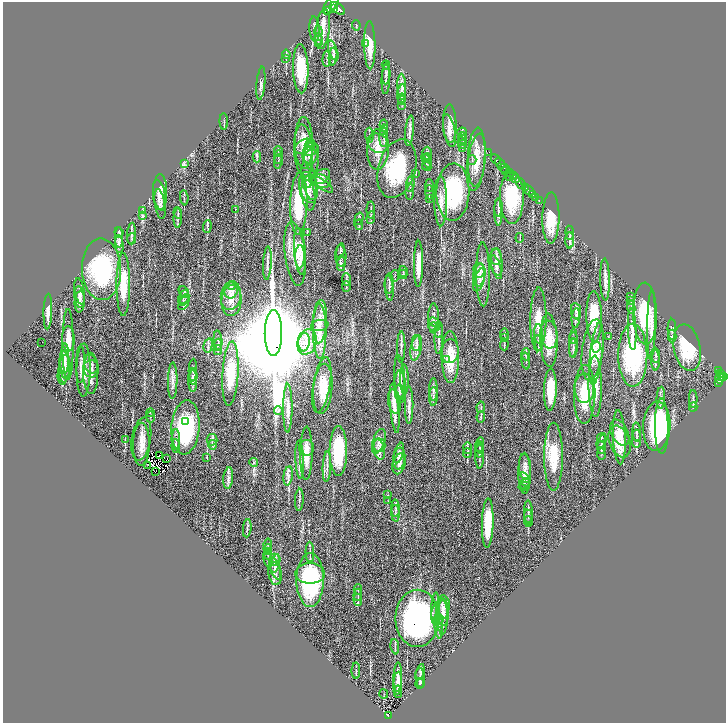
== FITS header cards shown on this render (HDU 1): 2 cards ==
NAXIS1  =                 1447
NAXIS2  =                 1442

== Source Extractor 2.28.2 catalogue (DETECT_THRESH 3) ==
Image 1447 x 1442 px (HDU 1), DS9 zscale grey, zoomed out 1/2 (1 PNG px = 2 x 2 image px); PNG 728 x 725 px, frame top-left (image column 2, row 1442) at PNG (3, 2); each listed source drawn as its Kron ellipse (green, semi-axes under 4 px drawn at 4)
Background 0.643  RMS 0.027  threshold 0.0812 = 3 sigma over >= 5 px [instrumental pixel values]
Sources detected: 392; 37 cannot appear on this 1/2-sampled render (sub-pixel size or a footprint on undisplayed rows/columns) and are neither listed nor drawn; the other 355 listed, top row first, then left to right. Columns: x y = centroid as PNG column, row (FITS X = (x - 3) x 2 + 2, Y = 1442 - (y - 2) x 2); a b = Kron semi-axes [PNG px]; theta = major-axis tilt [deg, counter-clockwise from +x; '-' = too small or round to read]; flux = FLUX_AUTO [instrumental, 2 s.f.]
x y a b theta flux
331 5 11 5 53 2200
338 8 8 4 -37 2100
334 9 3 2 - 520
328 10 3 2 - 210
356 25 5 2 - 4.3
314 29 12 5 -86 25
323 29 20 7 83 58
318 31 5 3 - 9.3
319 39 6 4 -76 14
318 43 3 2 - 2.5
365 43 3 3 - 3.8
370 45 24 5 -89 86
333 50 10 4 -71 17
286 54 5 2 - 5.7
333 56 9 3 85 14
286 59 4 2 - 4.5
327 59 8 2 87 7.3
386 65 4 3 - 4.8
301 69 24 7 -88 180
386 74 10 3 86 14
386 79 15 3 87 17
261 83 17 4 85 17
402 87 13 4 -88 25
402 91 6 3 87 8.5
402 94 10 3 86 15
402 98 5 3 - 6.3
402 106 3 2 - 2.6
224 121 8 2 -88 5.4
450 124 19 6 -88 46
384 126 6 2 -83 4.8
384 130 5 3 - 7.1
449 130 17 6 -79 40
410 131 15 3 84 22
462 132 5 4 - 6.2
369 135 7 2 -88 8
384 137 10 2 90 13
462 137 4 4 - 6.8
462 139 4 3 - 6
304 143 26 9 -89 100
378 143 11 9 -32 47
462 143 6 3 -70 7.1
311 144 5 4 - 9.4
304 146 10 6 30 35
310 146 5 4 - 11
462 148 3 2 - 2.9
310 149 7 6 - 20
378 149 20 11 87 82
278 151 5 2 - 4.7
304 151 26 9 -86 97
489 152 2 1 - 12
311 153 11 8 74 37
427 153 6 5 - 11
257 157 6 3 -90 10
278 157 7 2 87 6.2
476 157 29 8 87 96
427 158 4 4 - 8.4
311 159 13 6 -79 33
496 159 6 2 -44 890
472 160 5 3 - 6.5
278 161 7 2 82 5.6
427 161 7 3 -61 9.3
476 162 29 9 83 98
500 163 6 2 -41 730
184 164 4 2 - 6
427 165 5 2 - 5.5
427 167 5 3 - 7.9
397 168 30 18 74 440
504 168 5 2 - 250
506 171 4 2 - 190
510 172 3 3 - 290
416 174 3 2 - 2.4
513 175 3 2 - 130
321 177 10 6 34 28
510 177 3 2 - 81
515 179 4 3 - 570
309 181 19 7 -78 55
321 181 9 6 -16 32
307 182 6 4 83 11
521 183 7 3 -56 1200
321 184 14 4 -34 27
410 184 7 3 85 10
429 186 6 2 90 4.2
308 188 15 9 -79 62
525 188 3 2 - 330
529 190 7 3 -41 720
160 192 18 7 90 46
410 192 8 2 89 7
429 192 7 2 -87 6.4
453 192 29 16 87 510
533 194 3 3 - 180
159 195 15 6 -80 37
308 195 15 6 -82 30
536 197 2 1 - 41
184 198 7 3 -86 8.5
429 198 4 1 - 2.8
512 198 26 12 -89 270
539 200 2 1 - 40
441 201 25 6 -90 51
160 204 15 5 -81 21
299 204 31 8 88 260
499 208 9 3 88 13
142 210 4 2 - 5
235 210 3 1 - 2.2
371 210 8 2 -89 8.2
498 212 14 3 -90 17
178 213 6 3 -81 8.6
142 215 3 3 - 6.7
178 218 10 2 88 12
371 218 6 2 83 7.5
551 218 25 8 89 140
359 219 6 3 71 7
359 225 5 3 - 6.6
207 226 6 2 85 8.7
119 233 5 4 - 6.1
307 233 3 2 - 3.4
570 233 7 3 -84 7
131 234 11 3 85 14
119 237 10 4 -89 17
520 238 5 2 - 3.5
132 239 5 3 - 6
570 240 8 4 88 15
119 244 9 4 -84 14
300 251 23 6 -85 70
341 251 7 4 79 11
295 254 32 10 -83 130
341 256 11 5 -87 23
300 257 11 5 89 27
496 257 8 5 89 18
496 262 13 6 -83 32
267 263 17 3 87 20
341 263 8 4 84 14
419 264 23 4 89 80
496 267 12 4 -73 21
101 269 31 19 -89 550
479 270 7 5 -84 19
403 271 5 3 - 7.6
403 274 5 2 - 5.4
483 274 32 7 -89 72
479 275 12 6 81 30
395 276 6 2 86 4.8
605 279 21 5 -89 35
347 280 6 3 -85 9.1
479 280 12 5 74 25
389 283 10 2 89 14
123 284 31 6 90 160
231 286 4 3 - 5.8
346 287 5 2 - 4.9
389 288 13 3 -84 14
231 290 8 7 - 31
80 291 13 5 -81 23
184 292 6 4 -58 12
231 296 14 10 82 64
631 296 4 2 - 3.3
80 297 11 5 -81 23
184 297 7 5 67 15
184 300 6 3 53 8.1
231 300 16 10 84 64
631 300 4 2 - 3.4
80 302 11 5 85 24
184 303 8 4 59 14
631 307 7 2 -84 5.9
576 311 8 5 -82 17
48 312 18 3 88 38
645 314 31 12 -89 300
594 316 25 7 -89 170
433 318 15 5 89 29
576 318 10 3 86 17
538 319 32 8 89 96
320 322 22 7 86 73
435 322 6 3 -38 6.4
320 325 9 5 10 15
651 325 35 4 89 52
434 327 6 3 -2 8
632 329 21 3 -87 38
672 329 10 4 -88 13
439 330 8 3 89 8.9
320 331 27 6 -89 85
273 333 23 8 90 120000
504 334 5 2 - 3.7
538 334 9 4 -88 24
549 334 14 8 -83 67
672 336 6 3 87 7.1
608 337 2 1 - 1.2
439 338 16 3 89 19
504 338 4 2 - 3.8
573 338 5 3 - 7.1
68 339 12 6 -88 44
218 340 9 3 -84 11
549 340 27 8 -88 120
41 342 2 1 - 14
304 342 9 5 83 36
307 342 13 9 73 63
416 343 8 4 89 19
539 343 8 3 -82 12
573 343 14 3 87 16
68 344 35 5 90 81
504 344 6 2 88 5.5
208 345 7 3 76 11
218 345 6 3 84 8.1
401 347 15 3 89 16
596 347 6 4 77 9.3
416 348 13 5 78 32
573 348 9 3 88 13
687 348 23 13 -79 270
218 350 5 3 - 6.4
593 350 31 10 83 110
450 351 12 8 87 61
526 354 6 3 90 7.1
596 354 31 6 83 81
633 355 31 14 -90 620
656 355 7 2 -87 7
450 357 26 8 -89 140
65 359 15 4 88 31
446 359 2 2 - 3.8
655 360 10 3 -89 12
526 361 8 3 -81 6.9
80 364 19 3 89 19
91 364 10 6 -76 23
65 365 14 5 -85 34
65 369 14 6 86 37
91 369 9 8 - 27
84 370 26 7 89 79
193 370 11 3 88 13
719 371 4 2 - 140
91 373 20 7 -89 56
230 373 32 8 87 160
721 373 3 2 - 140
193 376 8 4 -88 15
724 376 3 3 - 250
721 377 2 1 - 84
62 378 7 2 -77 7.9
719 378 6 3 -90 240
400 379 24 5 -86 51
404 379 15 3 -90 19
173 380 18 5 89 31
193 381 11 4 89 20
718 383 2 1 - 22
400 384 14 5 89 31
322 385 28 8 80 100
595 386 31 6 -89 99
584 388 14 10 -89 98
323 389 25 9 85 130
433 389 11 3 90 13
550 390 21 6 88 120
399 392 8 2 88 7.2
585 394 29 11 89 190
433 396 9 2 88 12
661 398 11 3 88 15
693 399 9 3 -90 10
395 402 12 6 -81 30
409 405 19 4 -90 30
481 407 5 3 - 6
693 407 4 3 - 4.7
288 408 24 4 90 47
394 408 25 3 -84 60
278 410 4 3 - 5.9
150 412 4 2 - 3.5
150 417 5 2 - 4.9
481 417 6 2 82 4.7
185 422 4 3 - 22
657 426 25 13 87 490
662 426 27 7 -90 310
185 427 27 14 85 430
637 432 9 4 -86 12
620 433 14 8 -64 46
602 437 5 3 - 4.8
619 437 27 6 -87 86
141 439 22 9 81 60
176 439 10 3 89 18
636 439 9 4 -90 17
125 440 3 2 - 2.6
212 440 5 5 - 13
379 441 13 6 72 27
620 441 16 10 -70 82
602 442 7 3 63 8.8
141 444 21 8 89 53
480 444 7 2 80 5.3
212 445 5 3 - 7.3
379 445 7 6 - 16
176 446 6 3 -84 11
601 447 6 4 -86 9.3
307 448 8 7 - 29
468 448 6 3 -82 7.6
480 448 6 3 -82 7.3
379 449 10 5 -76 30
601 450 3 3 - 4.4
338 451 25 9 90 320
480 451 6 2 -88 8.2
306 453 27 6 89 80
399 453 10 4 74 20
467 453 5 2 - 5.4
601 454 6 2 -87 3.8
159 455 2 1 - 0.58
480 456 13 2 89 12
554 457 34 9 90 170
207 458 4 2 - 2.8
399 458 11 6 82 23
166 459 2 1 - 4.7
300 459 19 3 -88 28
254 463 4 2 - 3.8
399 464 10 6 74 26
148 466 2 1 - 3.8
327 466 15 3 87 17
525 467 13 6 -85 27
155 472 2 1 - 1.3
525 473 20 6 -90 50
288 476 9 4 81 21
228 478 11 5 85 20
524 479 7 5 -55 16
525 483 6 3 43 8.5
524 486 6 3 14 6.1
388 495 3 2 - 2.3
299 500 11 2 87 11
388 500 3 2 - 2.3
396 508 9 3 -88 12
528 512 11 3 -89 18
395 513 8 3 -87 9.8
528 517 7 2 -85 7.7
528 522 5 2 - 6.4
488 523 24 5 88 190
247 528 9 3 84 11
268 544 6 3 81 5.9
268 548 4 3 - 5
268 552 3 2 - 3.7
310 552 10 3 -88 15
268 555 5 2 - 4.4
268 560 7 2 -77 4.7
275 560 6 5 - 13
275 563 9 5 75 18
275 568 11 5 -72 20
310 573 15 10 1 210
275 574 11 6 -80 26
310 580 27 14 90 600
358 590 5 2 - 4.7
358 595 6 2 87 5.5
358 600 6 2 -83 5.9
443 607 12 6 85 36
436 609 17 4 89 33
443 612 13 6 -88 39
436 615 10 3 88 22
443 617 17 5 89 40
417 618 29 22 90 1400
439 619 5 4 - 12
439 621 6 4 -74 13
439 626 13 3 -87 21
395 647 8 2 -84 8.3
356 671 8 3 -89 9.4
420 672 8 4 76 12
398 677 15 3 88 41
420 678 10 4 -85 18
398 683 11 3 86 26
420 683 5 3 - 6.1
398 692 6 2 -86 5.6
384 694 4 2 - 3.5
388 715 3 3 - 100
At the frame edge (FLAGS 8, measured only in part): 1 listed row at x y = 331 5
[37 sub-pixel or undisplayed-footprint detections neither listed nor drawn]